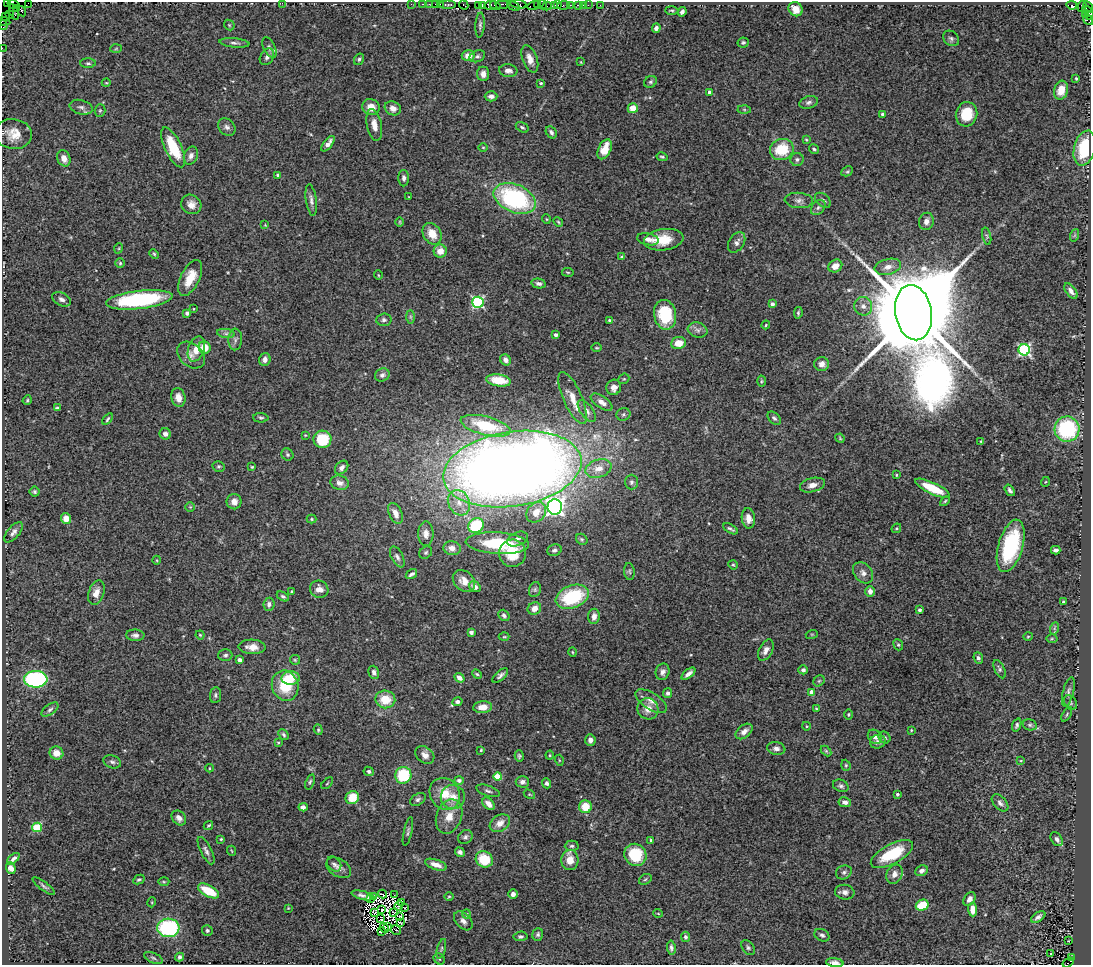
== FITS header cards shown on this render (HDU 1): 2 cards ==
NAXIS1  =                 1089
NAXIS2  =                  963

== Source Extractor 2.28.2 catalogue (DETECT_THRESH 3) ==
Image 1089 x 963 px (HDU 1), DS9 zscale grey, 1 PNG px = 1 image px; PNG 1093 x 967 px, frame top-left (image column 1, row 963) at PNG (2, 2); each listed source drawn as its Kron ellipse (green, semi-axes under 4 px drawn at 4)
Background 5.12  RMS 0.07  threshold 0.21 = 3 sigma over >= 5 px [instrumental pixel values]
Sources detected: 409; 5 with non-positive FLUX_AUTO (blend fragments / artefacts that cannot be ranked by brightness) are neither listed nor drawn; the other 404 listed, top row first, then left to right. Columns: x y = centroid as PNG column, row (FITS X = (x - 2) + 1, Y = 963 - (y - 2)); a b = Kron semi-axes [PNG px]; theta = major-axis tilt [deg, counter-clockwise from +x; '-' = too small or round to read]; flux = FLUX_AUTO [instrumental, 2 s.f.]
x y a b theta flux
7 3 3 2 - 38
28 3 2 2 - 240
282 3 2 2 - 56
411 4 2 2 - 130
423 4 3 2 - 300
429 4 2 2 - 140
435 4 2 2 - 290
502 4 7 2 0 1200
518 4 8 3 -8 960
537 4 3 2 - 340
542 4 5 3 - 760
13 5 6 4 -20 370
440 5 3 2 - 360
448 5 8 3 0 890
464 5 5 3 - 440
478 5 4 2 - 330
482 5 4 3 - 520
490 5 6 4 9 1100
495 5 5 3 - 1200
554 5 3 3 - 200
558 5 2 2 - 250
564 5 6 3 10 390
570 5 2 2 - 70
578 5 4 3 - 440
583 5 2 2 - 76
588 5 2 2 - 170
600 5 2 2 - 65
1072 5 5 3 - 1800
513 6 6 3 -32 660
534 6 6 3 15 790
547 6 4 2 - 390
1082 6 6 4 77 200
1088 6 5 3 - 410
17 8 2 2 - 79
796 9 7 6 - 50
672 10 7 3 -1 6.4
21 11 5 3 - 400
14 12 8 4 -69 550
682 12 4 4 - 16
1088 12 7 4 -44 770
9 14 3 2 - 48
1085 15 4 2 - 670
1090 16 3 2 - 240
6 17 2 2 - 150
1088 20 6 3 -51 780
4 21 6 3 -12 350
3 25 5 3 - 490
229 25 6 4 -47 6.1
480 25 13 4 86 12
656 28 4 4 - 14
951 38 9 7 -43 13
234 43 15 4 -6 15
743 43 5 5 - 7.3
269 47 11 5 -62 18
2 48 2 2 - 120
116 49 6 4 2 5.7
468 56 6 5 - 43
477 56 8 5 22 11
267 57 9 6 59 19
359 59 6 4 58 9.5
530 59 14 7 -70 37
581 62 4 2 - 3.4
88 63 8 5 -1 9.5
508 71 9 6 -5 21
483 74 7 6 - 28
1076 78 4 3 - 5.2
650 82 7 5 31 9.3
106 83 4 3 - 3.9
541 83 3 2 - 5.6
1061 90 9 7 73 53
709 92 3 3 - 13
491 96 6 5 - 18
809 102 9 6 17 15
81 107 12 7 -16 19
371 107 9 8 - 43
393 108 8 6 -26 28
633 108 5 5 - 65
744 109 6 4 -2 7
100 110 6 5 - 6.6
883 114 4 3 - 19
967 114 12 10 74 140
374 125 16 7 -78 39
227 127 10 7 -44 17
522 127 7 4 -31 8.5
551 132 6 5 - 13
13 134 18 15 -9 77
806 140 4 3 - 4.7
328 144 9 4 50 29
173 147 22 8 -64 190
483 147 4 3 - 4.3
1085 148 18 10 75 210
605 149 10 6 64 93
782 149 12 10 19 170
814 149 5 4 - 7.9
191 156 9 6 68 23
662 157 5 3 - 6.8
64 158 8 6 -66 31
797 159 6 6 - 12
847 171 6 4 28 6.9
278 175 4 3 - 9.2
404 178 8 5 -89 16
409 197 3 2 - 2.7
515 198 22 14 -23 630
311 200 16 5 -82 20
799 200 14 7 -5 24
823 200 9 6 -40 14
191 204 10 9 - 34
818 207 8 6 49 14
546 219 5 3 - 3.6
926 221 9 7 77 24
400 222 5 3 - 4.2
558 222 5 4 - 5.9
265 225 4 4 - 3.6
432 234 12 8 -59 72
1075 235 6 4 71 6.2
987 236 9 3 -77 7.8
648 239 11 6 -11 27
664 240 20 10 8 110
737 242 11 7 57 21
119 248 5 3 - 4.2
440 251 6 6 - 49
154 254 5 4 - 5.5
622 257 4 4 - 10
120 263 5 5 - 6.6
835 266 7 6 - 43
888 267 13 8 13 34
568 272 6 3 -8 5.2
378 275 5 3 - 4.1
190 278 19 9 64 90
539 283 7 5 -12 14
1071 291 9 5 -54 23
61 299 10 6 -28 17
139 300 33 9 7 550
478 302 5 5 - 670
772 304 4 4 - 13
863 306 9 9 - 27
194 309 3 2 - 3.6
187 313 4 3 - 21
798 313 6 4 82 8.2
913 313 28 18 -81 130000
665 315 15 11 -80 220
410 317 7 4 -89 8.5
384 320 7 6 - 12
610 320 3 3 - 12
766 325 4 3 - 5.9
697 330 10 7 -17 19
226 333 9 4 -8 14
556 335 3 3 - 18
235 339 11 7 87 18
678 343 7 6 - 66
205 347 6 6 - 72
597 348 5 3 - 4.8
196 349 13 8 71 56
1024 350 5 5 - 780
191 355 16 11 -42 38
265 359 7 5 73 21
505 360 6 5 - 20
822 364 7 7 - 24
382 375 7 6 - 16
624 379 6 5 - 6.5
499 380 12 6 -8 71
761 381 5 3 - 5.4
614 387 8 7 - 34
178 397 9 7 -77 35
573 398 28 9 -66 67
27 400 5 4 - 5.7
602 402 12 6 -34 36
57 408 4 3 - 8.3
587 411 12 6 -53 23
623 414 7 6 - 11
261 418 7 5 -2 8.8
774 418 8 5 -44 10
107 419 6 3 54 7.1
486 426 25 9 -14 200
1067 429 12 12 - 410
165 434 6 5 - 18
305 435 3 2 - 3.7
840 438 5 4 - 4.8
322 439 9 8 - 190
981 441 4 3 - 3.9
287 454 6 5 - 9.2
219 466 6 5 - 7.8
252 467 3 3 - 5.1
342 468 8 5 47 18
598 468 13 9 17 50
512 469 70 37 9 8500
896 475 3 3 - 4.8
631 482 7 6 - 12
1045 482 5 3 - 3.9
340 483 9 7 -15 25
812 485 13 7 15 31
932 488 19 5 -25 130
1010 490 6 4 -53 12
35 492 5 5 - 7.4
945 501 6 3 45 6.7
234 502 8 7 - 33
459 503 13 10 -62 60
190 507 5 5 - 6.2
555 507 7 7 - 1900
536 512 11 9 47 62
395 513 11 6 -65 35
66 518 5 5 - 44
748 518 10 6 -82 37
312 519 5 4 - 6.1
476 526 8 7 - 250
896 528 5 3 - 5.3
730 529 8 3 -30 9.6
14 532 12 6 51 19
426 534 12 7 89 28
517 539 11 6 24 17
582 539 6 5 - 7.1
497 543 32 10 -3 260
1011 546 27 12 74 370
452 548 9 7 -14 33
554 550 7 5 20 12
1056 550 5 4 - 19
426 552 7 5 38 8.4
513 553 13 13 - 120
397 557 11 5 -63 15
157 560 4 3 - 3.8
733 565 5 4 - 5.9
629 571 8 5 -83 9.3
863 573 12 8 -50 26
411 574 6 3 34 14
464 581 12 9 -44 46
475 587 6 5 - 30
319 589 9 8 - 32
535 590 8 6 71 10
292 591 3 3 - 7.3
870 591 5 4 - 27
96 593 12 7 71 37
283 596 6 4 -30 8.4
572 597 17 11 21 310
1063 602 3 3 - 6.4
269 604 7 5 83 17
534 608 7 6 - 34
920 610 4 4 - 9.4
504 615 6 5 - 14
594 616 8 5 84 24
1055 628 6 4 71 7.4
471 632 4 4 - 13
812 634 6 4 18 4.6
135 635 9 5 -2 15
200 635 4 4 - 5.2
1028 636 5 3 - 4.4
504 637 5 3 - 5
1052 639 5 3 - 5
898 645 6 4 -67 6.9
252 647 13 7 -2 45
766 650 11 6 62 28
572 652 5 3 - 4.3
225 655 7 6 - 13
978 658 6 4 -68 11
240 660 4 3 - 26
295 660 5 5 - 5.9
1000 669 10 5 -65 12
803 670 5 4 - 13
374 672 7 5 -73 15
663 672 8 7 - 21
477 674 5 4 - 6.8
688 674 8 4 39 22
500 675 9 5 42 15
291 678 9 7 2 120
459 678 5 4 - 31
36 679 12 8 1 660
819 681 6 5 - 7.1
285 686 15 13 -71 160
812 692 4 4 - 45
1068 692 15 5 76 16
668 693 5 4 - 14
215 695 8 5 84 11
385 699 10 9 - 100
651 701 18 8 -32 36
457 702 5 4 - 22
1070 703 8 6 -55 10
483 707 9 6 4 55
648 709 11 10 - 48
816 709 3 3 - 4.6
50 710 10 5 37 12
848 714 5 4 - 6.3
1067 714 8 3 61 6.6
1017 725 7 4 72 9.3
1030 725 7 5 -14 10
806 726 4 3 - 4.1
318 730 5 4 - 6.3
911 730 4 3 - 4.8
744 731 10 6 38 27
284 735 6 4 -48 8.6
875 737 8 6 -41 29
884 737 6 5 - 11
590 740 6 5 - 20
878 742 8 6 17 15
278 743 4 3 - 5.2
776 748 9 6 -10 19
481 750 3 3 - 4.5
826 751 6 4 -45 6.1
56 753 7 6 - 51
425 755 10 8 -37 29
550 755 4 4 - 4.8
519 756 5 4 - 8
559 760 5 3 - 4.4
1021 761 3 2 - 3.4
112 762 9 6 -19 13
846 765 6 4 -70 6.4
209 768 4 3 - 3.8
369 771 5 4 - 10
403 775 8 8 - 230
498 777 4 4 - 150
459 780 5 4 - 11
310 782 8 4 71 8
522 782 6 6 - 19
327 783 7 2 45 4.6
547 783 5 4 - 11
841 786 8 6 -25 13
488 791 12 5 -18 14
445 794 17 14 -53 110
529 794 6 3 -31 5
897 794 4 4 - 11
453 797 12 12 - 64
352 798 7 6 - 93
418 799 8 5 33 12
845 802 6 5 - 23
1000 803 10 6 -46 16
488 804 7 5 -47 36
303 807 4 4 - 20
585 807 6 6 - 89
449 816 18 12 68 77
179 818 8 6 -48 24
500 823 11 8 32 44
208 825 5 3 - 5.9
37 827 5 4 - 230
408 832 15 4 78 11
465 837 8 6 43 14
221 839 4 3 - 5.2
1057 839 7 5 -56 18
651 840 4 3 - 7.5
572 846 7 5 0 9.9
206 851 15 5 -63 18
232 851 5 3 - 4.2
460 852 5 4 - 14
892 854 23 9 28 190
635 855 11 10 - 190
13 859 7 3 42 14
484 859 9 8 - 170
570 860 10 8 86 61
334 864 8 6 -50 12
436 865 11 5 -18 36
11 868 6 4 -66 38
339 868 13 9 -31 28
921 871 6 5 - 18
844 872 8 6 26 13
894 874 10 7 65 26
139 879 6 4 28 8.4
645 879 7 4 31 6.9
164 882 5 3 - 5.1
44 886 13 4 -36 12
208 891 11 5 -29 140
845 892 10 7 -8 23
382 894 4 2 - 6.3
513 894 5 5 - 22
362 895 11 3 -15 9.7
394 895 2 2 - 0.68
449 896 5 3 - 4.6
373 897 3 2 - 1.8
371 899 4 3 - 3.9
969 899 7 5 56 21
152 902 5 3 - 3.8
402 902 3 2 - 2.8
922 905 7 5 27 150
399 906 4 2 - 4.2
405 907 3 2 - 4.9
288 908 4 4 - 4
382 909 2 2 - 11
973 909 7 4 -88 48
375 912 3 2 - 6.8
394 913 3 2 - 8
658 913 5 3 - 3.8
466 914 4 4 - 5.1
400 916 3 2 - 7.6
1038 917 8 4 34 14
381 919 3 2 - 3.6
463 921 11 7 -45 22
401 923 3 2 - 5
388 926 3 2 - 7.8
168 928 11 9 -3 500
384 928 5 2 - 8.9
207 930 5 5 - 9
396 930 5 2 - 6.1
381 932 4 2 - 5.9
538 934 6 5 - 9.7
822 935 8 6 -27 13
520 936 7 5 5 9.9
685 937 5 4 - 9.9
1068 941 3 2 - 3
671 948 7 4 -83 11
748 948 8 5 -55 10
441 949 10 4 74 9.6
1051 954 3 3 - 10
180 957 4 3 - 11
1071 957 3 2 - 900
153 958 10 5 -25 10
439 959 6 5 - 7.5
835 963 9 4 -6 25
1068 963 6 3 34 920
At the frame edge (FLAGS 8, measured only in part): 12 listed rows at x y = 7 3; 28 3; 282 3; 13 5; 1088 6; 1090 16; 1088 20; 4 21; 3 25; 2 48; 835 963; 1068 963
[5 non-positive-flux detections neither listed nor drawn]